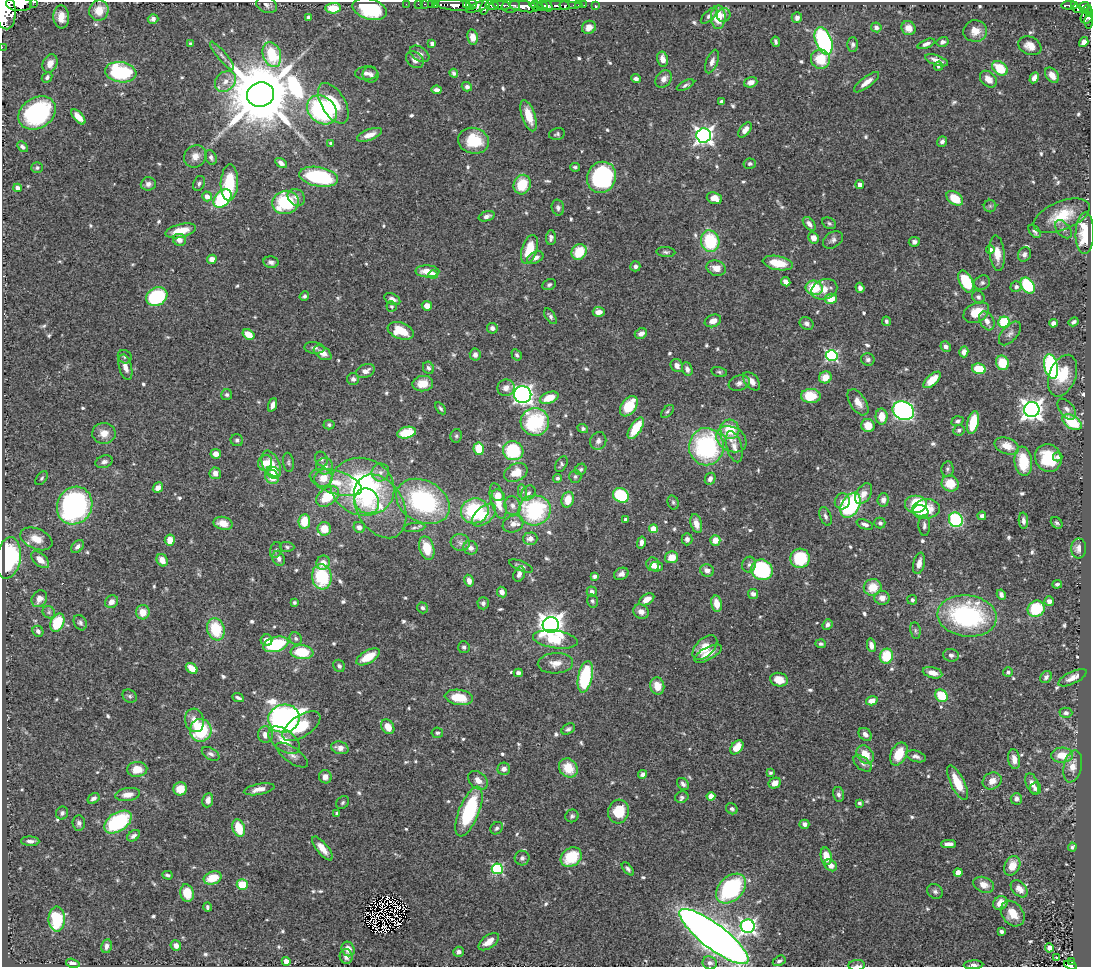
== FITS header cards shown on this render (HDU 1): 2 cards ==
NAXIS1  =                 1089
NAXIS2  =                  965

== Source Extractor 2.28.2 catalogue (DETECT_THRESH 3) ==
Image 1089 x 965 px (HDU 1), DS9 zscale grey, 1 PNG px = 1 image px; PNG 1093 x 969 px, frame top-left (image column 1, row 965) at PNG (2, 2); each listed source drawn as its Kron ellipse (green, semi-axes under 4 px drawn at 4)
Background 0.671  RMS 0.026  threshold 0.0779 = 3 sigma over >= 5 px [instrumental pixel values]
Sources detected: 684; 5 with non-positive FLUX_AUTO (blend fragments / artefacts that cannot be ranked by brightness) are neither listed nor drawn; of the other 679, the 500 brightest by FLUX_AUTO listed and drawn (179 fainter detections omitted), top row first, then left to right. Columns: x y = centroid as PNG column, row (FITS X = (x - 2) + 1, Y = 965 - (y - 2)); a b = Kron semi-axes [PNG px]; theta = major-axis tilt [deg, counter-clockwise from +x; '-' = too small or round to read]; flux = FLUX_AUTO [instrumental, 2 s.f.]
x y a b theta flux
34 2 3 2 - 39
19 4 13 7 -4 1700
406 4 2 2 - 6.2
418 4 3 2 - 8.7
425 4 3 2 - 13
431 4 2 2 - 8.7
435 4 3 2 - 16
267 5 10 8 -26 7.5
454 5 18 5 -5 1100
466 5 4 3 - 560
471 5 6 5 - 500
492 5 6 5 - 270
502 5 9 4 -7 270
547 5 7 3 -55 320
556 5 26 3 0 160
578 5 2 2 - 5.5
584 5 2 2 - 7.1
595 5 3 3 - 7.9
1070 5 8 3 -1 110
479 6 13 4 22 360
511 6 9 6 9 360
524 6 15 5 -9 1600
537 6 6 3 -35 360
543 6 6 4 -34 510
565 6 5 3 - 140
1074 6 4 3 - 90
1084 6 5 3 - 200
485 7 7 4 76 310
333 8 7 5 2 40
370 9 17 10 -16 140
1077 9 5 4 - 130
1087 9 5 4 - 160
99 10 10 9 - 27
5 11 18 10 -85 3800
1090 13 3 2 - 85
724 15 7 6 - 6.3
709 16 10 5 43 5.9
61 17 11 8 -87 22
309 17 4 4 - 7.7
718 17 12 7 90 41
797 18 5 5 - 6.9
1087 18 6 5 - 150
153 19 5 4 - 6.6
1089 22 7 3 89 88
589 27 7 6 - 18
876 27 5 4 - 5.3
908 28 7 6 - 15
975 31 12 10 8 19
473 37 7 5 -80 20
824 41 14 8 -69 290
776 42 5 3 - 3.8
942 42 6 5 - 6.8
1084 42 5 4 - 9.3
432 43 4 4 - 5.4
191 44 4 4 - 3.5
853 44 7 5 89 5.1
926 44 9 4 22 8
1030 46 12 9 -22 18
2 47 2 2 - 4.2
420 54 11 6 -34 8.8
272 55 13 9 -71 93
222 56 18 4 -50 7.1
663 59 7 5 -79 14
820 59 10 9 - 48
415 60 9 7 -39 11
936 60 12 5 -19 12
712 62 12 6 70 9
50 63 9 7 67 14
939 66 5 4 - 3.3
1000 68 8 6 -40 52
121 72 16 10 -8 160
366 73 11 6 2 8.7
454 73 4 3 - 3.6
371 74 8 7 - 7
1052 75 8 5 -51 16
47 77 6 5 - 4.3
1034 78 6 4 61 12
636 79 5 4 - 5.9
664 79 9 7 51 11
988 79 9 7 -44 16
225 81 12 9 46 16
751 82 7 5 19 12
867 82 15 5 37 14
685 85 9 4 25 4.8
467 87 5 4 - 5.3
437 90 5 4 - 8
261 94 14 12 20 24000
721 102 4 3 - 3.8
333 103 22 12 -60 74
322 110 16 13 -40 250
37 113 20 15 32 250
529 116 16 6 -71 30
78 117 9 4 -47 19
745 130 9 5 51 12
557 134 8 5 13 3.8
370 135 13 5 21 18
704 135 7 7 - 740
473 141 15 13 -15 73
942 142 5 4 - 6.5
331 143 4 3 - 4.5
22 147 6 4 -47 5.3
195 156 12 10 43 14
211 157 8 5 -65 5.3
281 163 6 4 -34 7.2
750 164 6 5 - 4.2
575 167 5 3 - 3.4
37 168 6 5 - 3.5
319 177 19 9 -11 180
602 177 16 14 63 250
199 183 8 5 66 4.8
229 183 18 8 88 80
148 184 7 6 - 7.9
522 185 10 8 67 54
860 185 4 4 - 11
17 188 4 4 - 13
207 196 5 5 - 14
296 197 9 7 -42 8.6
222 198 11 7 47 160
714 198 8 5 -18 16
955 198 9 6 -36 39
285 202 13 11 15 120
990 206 6 6 - 3.9
558 208 8 6 -76 5.1
487 216 8 5 17 7.3
1062 216 30 14 22 56
829 223 7 5 -29 3.6
809 224 8 5 -50 8.9
1063 229 10 6 -50 5.6
181 231 15 6 13 37
1035 231 8 4 -50 4.6
1085 233 21 9 88 70
551 238 7 5 85 5.6
813 238 5 5 - 14
179 240 6 6 - 12
833 240 11 7 34 7
710 241 11 9 -79 100
914 242 5 5 - 5
529 249 15 7 72 50
990 249 4 4 - 6.7
579 252 8 7 - 49
666 252 9 5 -5 4.2
997 253 18 7 -85 23
1024 254 7 6 - 6.6
535 258 8 5 26 8.2
212 259 5 4 - 12
271 262 7 5 -12 6.3
778 263 15 7 -11 43
635 266 5 5 - 5.6
716 268 10 7 -16 19
427 271 12 6 -2 23
433 275 5 4 - 16
786 282 5 4 - 8.7
966 282 11 6 -64 81
982 283 8 7 - 5
549 285 7 5 25 4.4
1028 286 8 6 -56 110
1016 287 5 5 - 6
814 288 8 7 - 56
860 288 5 4 - 5.9
824 289 13 10 21 21
304 296 5 4 - 3.7
157 297 11 9 30 140
978 297 7 5 -46 5.4
392 299 8 5 -26 9.2
831 299 6 5 - 27
391 306 5 5 - 4.5
427 306 5 5 - 16
599 312 6 5 - 13
976 312 13 9 28 34
550 316 9 5 -58 4.7
713 321 8 6 23 14
886 321 5 4 - 3.7
987 321 10 7 -59 11
1004 322 6 6 - 80
1074 322 5 3 - 4.8
807 323 7 6 - 6.3
1053 323 4 4 - 7
492 328 5 5 - 7.3
401 331 13 8 -20 42
1010 333 14 7 49 8.6
641 334 6 5 - 11
248 335 6 4 -33 34
946 347 5 4 - 7
314 348 10 5 -5 6
964 352 5 4 - 9.1
323 353 10 6 -33 13
475 355 6 5 - 7.8
517 355 6 4 -58 3.8
832 356 6 5 - 250
125 357 7 6 - 3.9
868 359 6 6 - 4.9
1002 363 7 6 - 41
677 366 7 6 - 10
1051 366 12 7 -78 280
125 367 13 6 -75 11
428 368 6 5 - 5
687 369 7 5 -68 7.1
979 369 7 5 -12 46
365 371 10 6 22 12
719 372 8 4 -12 3.4
1063 376 22 13 69 46
825 377 6 6 - 22
353 379 6 6 - 5.6
932 380 10 5 43 26
751 381 11 6 -49 13
739 383 11 7 19 8.5
423 384 10 7 6 21
506 388 8 8 - 12
227 395 5 5 - 4.3
523 395 9 8 - 580
811 396 10 7 -1 53
549 398 10 5 21 35
858 402 15 8 -57 17
273 405 7 4 71 9.9
629 406 11 7 53 57
441 408 7 4 -56 3.4
1067 409 12 7 -52 7.8
1032 410 7 7 - 1200
667 411 8 4 45 3.5
903 411 11 9 -24 510
882 416 8 6 -89 27
957 421 6 4 19 3.8
535 422 14 14 - 150
1072 422 11 6 -31 85
973 423 11 5 76 61
329 425 5 5 - 3.6
868 425 7 6 - 25
583 428 5 4 - 3.9
636 428 12 5 57 54
730 429 10 9 - 51
959 430 5 5 - 4.4
104 433 11 10 - 19
407 433 9 5 14 61
456 436 7 5 79 3.9
731 439 16 12 -29 19
237 440 6 6 - 4.6
598 441 9 8 - 7.5
1007 446 12 8 -20 23
706 447 19 17 90 240
734 447 16 7 -74 14
479 449 6 5 - 45
513 451 10 9 - 120
216 454 5 4 - 14
1058 457 4 4 - 4.6
1048 458 14 13 - 69
321 459 7 6 - 4.8
1023 461 15 8 -83 60
104 462 9 6 18 7.2
288 462 10 5 -82 3.9
265 463 8 7 - 15
561 464 8 5 61 3.9
271 465 15 8 -68 43
325 466 8 8 - 11
581 469 6 5 - 3.4
947 469 7 6 - 4.2
274 472 7 4 -24 9.9
380 472 9 8 - 11
516 472 12 8 26 28
215 473 6 5 - 11
575 476 6 6 - 3.9
272 477 7 6 - 33
42 478 8 5 53 3.5
323 478 9 8 - 26
557 478 4 4 - 3.8
710 479 6 5 - 6.5
336 482 27 11 -18 42
950 484 8 8 - 36
362 487 32 28 -21 340
158 488 5 4 - 13
522 492 7 4 -80 3.7
528 493 8 6 48 5.6
864 494 11 7 58 14
498 495 6 5 - 18
621 495 8 7 - 110
328 496 13 8 36 60
568 500 8 6 74 29
883 500 7 5 85 9.2
367 501 13 11 -51 50
423 501 28 20 -28 250
498 501 18 7 -75 35
842 501 8 7 - 11
673 502 7 5 -74 3.6
916 504 11 9 0 81
850 505 13 8 59 190
75 506 19 17 61 380
380 506 34 23 -61 71
512 506 9 8 - 9.2
926 509 14 10 5 40
535 510 16 15 - 190
475 511 14 12 11 130
921 511 7 6 - 19
484 515 14 8 41 39
825 516 10 5 -69 5.5
982 516 4 4 - 5.2
626 519 4 3 - 7.7
956 520 7 7 - 170
304 521 7 5 82 43
1023 521 8 4 -86 6.6
223 523 10 6 -13 25
880 523 5 5 - 5.9
1057 523 6 5 - 3.8
513 524 11 8 23 11
696 524 10 5 -74 14
865 524 9 4 -20 6.6
924 526 10 6 -88 6
359 527 6 5 - 9.8
414 528 11 4 5 4.3
324 529 7 6 - 31
653 529 4 4 - 34
36 539 17 10 -23 25
530 539 7 6 - 12
687 539 6 5 - 6.3
170 540 6 5 - 19
715 540 5 5 - 22
641 542 6 4 76 7.8
460 543 9 8 - 8.5
78 547 7 5 44 7
287 547 7 5 -2 3.5
427 548 12 7 -75 41
471 548 7 6 - 9.4
1079 548 10 7 89 11
276 550 8 5 73 3.7
672 557 6 6 - 23
8 558 21 12 80 210
279 558 8 6 -67 7.6
800 558 10 9 - 81
40 560 11 6 -41 19
162 560 6 5 - 19
323 563 7 6 - 14
919 563 11 5 77 13
653 564 7 6 - 12
749 565 8 7 - 5.9
521 566 13 5 -22 6.9
657 566 6 5 - 8.7
707 570 7 6 - 11
762 570 11 10 - 160
519 574 8 5 73 8.2
621 574 7 5 26 7.9
595 576 4 4 - 5
322 577 12 9 -83 100
469 581 6 4 -79 11
1057 584 5 4 - 4.1
873 587 9 8 - 36
502 592 5 4 - 9
592 592 5 5 - 7.8
753 594 5 5 - 6.5
1001 595 5 4 - 6.3
882 598 7 7 - 14
39 599 9 7 59 14
647 599 8 5 31 17
912 600 5 5 - 4.5
592 601 6 5 - 3.7
1049 601 5 4 - 9
111 602 7 6 - 12
294 602 4 4 - 3.6
483 603 6 5 - 4.9
716 604 8 5 -78 24
422 608 5 5 - 4.4
1036 609 9 8 - 71
49 612 7 5 -48 4.3
143 612 7 7 - 21
641 612 8 7 - 12
967 616 30 20 -7 280
57 623 9 6 63 75
80 623 8 6 -61 4.9
551 625 8 8 - 1700
827 625 5 4 - 5.9
216 629 11 8 -72 75
38 631 6 5 - 5.3
915 631 8 5 -80 3.8
296 639 6 5 - 4.6
555 639 22 9 -8 60
267 640 6 5 - 12
276 644 13 7 16 110
821 644 5 4 - 3.8
871 645 7 4 -78 9.5
464 647 6 5 - 4.6
705 648 15 9 44 32
302 652 11 7 -6 66
708 654 15 6 29 21
951 655 8 6 -11 6.2
886 656 7 6 - 61
368 657 13 6 29 40
555 663 18 10 4 18
339 666 6 5 - 4.8
192 668 6 4 -39 23
1008 672 5 5 - 4.4
518 673 4 4 - 7.1
933 673 10 5 -14 17
585 677 16 7 79 140
1046 677 6 5 - 6.4
1072 678 15 6 26 13
779 680 9 7 -14 29
657 686 8 7 - 25
130 696 7 6 - 4
941 696 7 5 -47 62
459 697 14 7 -8 47
238 698 6 3 -24 4.5
872 701 6 4 15 18
1066 713 6 5 - 5.4
284 719 16 14 12 920
194 720 12 9 -75 22
301 726 21 10 33 52
388 727 8 6 -57 22
568 729 7 5 32 4.5
201 730 11 11 - 110
437 733 6 5 - 4.1
865 734 7 5 -46 8.9
265 735 8 7 - 14
284 740 18 10 -38 32
737 747 8 5 49 30
340 748 9 6 -16 11
211 754 9 5 -31 5.9
899 754 12 8 64 41
292 755 19 7 -34 11
865 755 10 7 -53 31
1062 755 11 7 1 32
916 756 10 5 -16 7.3
1014 759 10 6 -82 13
862 763 11 6 -38 7
1073 766 16 9 77 19
568 768 10 8 -48 40
137 769 10 7 4 29
504 769 6 6 - 9.8
770 773 4 3 - 3.4
643 774 5 4 - 7.6
325 777 6 6 - 12
478 780 11 8 -41 14
992 781 10 8 29 16
775 783 6 5 - 14
957 783 19 7 -64 41
683 784 7 5 -48 5.5
1032 784 11 6 -67 12
180 789 7 6 - 26
259 789 15 5 11 16
1035 789 6 5 - 5.2
838 794 7 5 -75 5.5
128 795 12 6 8 18
711 796 4 4 - 24
682 797 7 5 22 4.2
93 798 6 4 32 6.6
1016 799 6 5 - 6.6
208 800 7 5 79 10
343 803 7 5 46 3.6
859 803 4 3 - 3.6
732 809 6 5 - 4.8
618 811 12 10 75 52
469 812 26 10 68 170
62 813 6 6 - 4.4
337 813 4 3 - 3.5
572 816 6 6 - 4.8
118 822 15 9 33 160
79 823 7 6 - 5.7
804 824 5 4 - 8.4
239 828 9 6 -70 44
497 828 7 5 40 4.5
133 836 7 5 35 6.5
30 841 9 4 -3 6.6
948 844 7 4 2 11
1072 847 4 4 - 3.6
322 848 14 5 -51 19
826 856 9 5 -79 32
571 857 11 9 35 74
522 858 7 7 - 6.1
831 865 7 5 -36 15
1012 866 10 7 64 25
497 869 5 5 - 190
628 869 8 4 -49 4.9
958 873 4 4 - 35
168 875 5 3 - 4
213 878 9 6 19 37
242 885 5 5 - 48
984 885 11 7 -21 16
731 889 17 12 44 220
1019 889 10 6 -45 15
935 891 8 7 - 5.5
187 893 9 6 -77 36
1000 903 7 6 - 17
207 907 5 3 - 3.7
1013 914 14 10 -53 27
57 919 12 8 -90 110
748 926 7 7 - 530
1002 932 4 3 - 4.5
714 936 42 12 -38 2700
489 942 12 6 36 20
176 945 5 5 - 11
107 946 7 5 80 8
1049 948 4 4 - 23
348 949 7 6 - 15
458 952 5 5 - 6.5
346 956 7 6 - 9.3
1057 958 3 2 - 3.9
286 961 4 4 - 24
779 961 7 4 30 4.9
1072 961 3 2 - 4.6
73 963 7 4 -14 8.5
710 963 7 6 - 5.3
857 965 8 5 5 4.4
973 965 10 4 3 7.3
1070 965 6 4 -18 18
At the frame edge (FLAGS 8, measured only in part): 9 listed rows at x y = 34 2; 19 4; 5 11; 1090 13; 1089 22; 2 47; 857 965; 973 965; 1070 965
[179 fainter detections neither listed nor drawn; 5 non-positive-flux detections neither listed nor drawn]